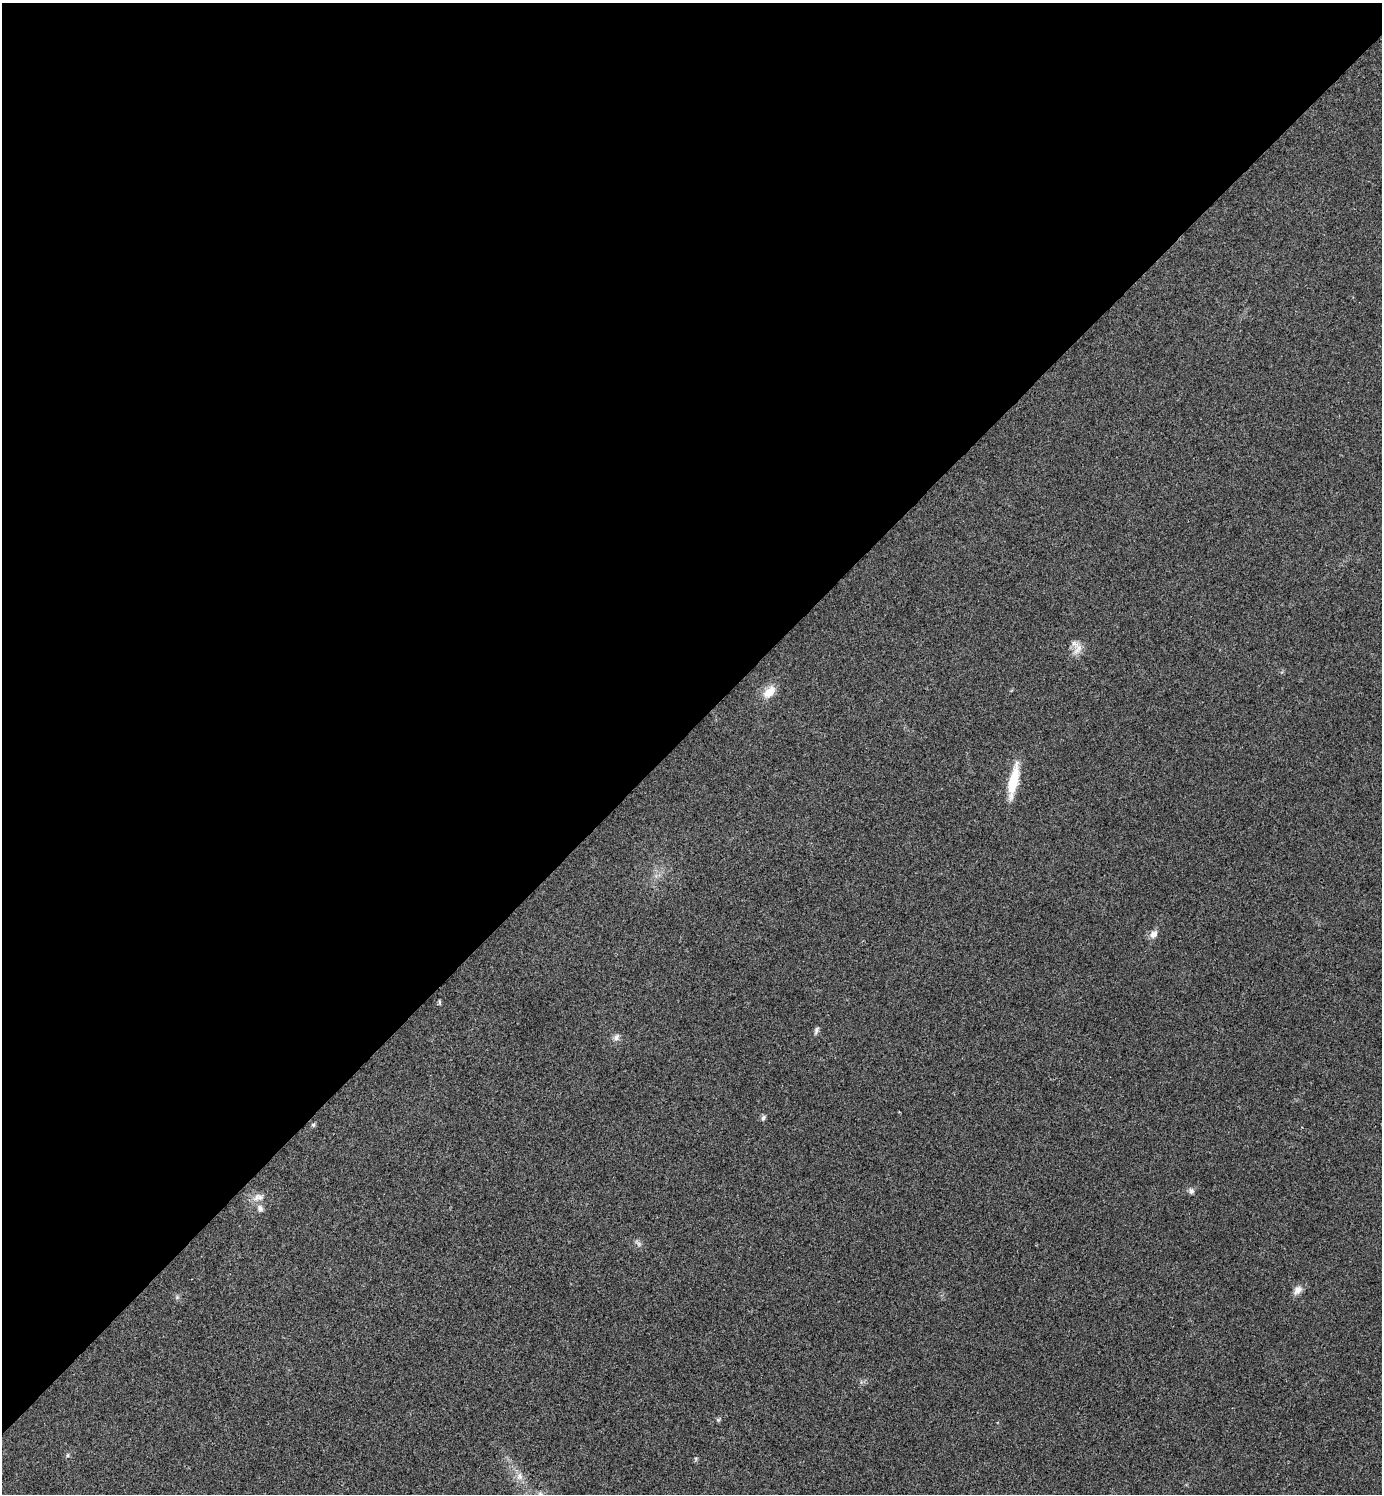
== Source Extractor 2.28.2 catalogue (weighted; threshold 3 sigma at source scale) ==
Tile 2 of 4 x 4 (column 2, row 1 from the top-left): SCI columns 1682-3061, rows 4483-5974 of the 5980 x 5981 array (HDU 1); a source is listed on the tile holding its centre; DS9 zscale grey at full resolution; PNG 1384 x 1496 px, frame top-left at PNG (2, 3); no overlay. Shown black and unused: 49% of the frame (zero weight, under 3 of 4 exposures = <1% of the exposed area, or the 3 px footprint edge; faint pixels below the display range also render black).
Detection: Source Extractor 2.28.2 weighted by HDU 2 'WHT'; one run over the whole footprint, this tile lists its part. Background 0.0281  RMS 0.0053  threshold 0.024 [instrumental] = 3 sigma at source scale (4.5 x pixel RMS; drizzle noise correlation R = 1.50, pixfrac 1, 0.05/0.05 arcsec/px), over >= 5 px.
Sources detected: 19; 1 too faint to see at this stretch — not listed; the other 18 listed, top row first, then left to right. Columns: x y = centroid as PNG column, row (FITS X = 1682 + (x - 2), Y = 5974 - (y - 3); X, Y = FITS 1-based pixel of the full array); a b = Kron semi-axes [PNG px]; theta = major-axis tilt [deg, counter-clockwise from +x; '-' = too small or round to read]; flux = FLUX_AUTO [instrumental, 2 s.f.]
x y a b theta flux
1078 649 18 8 50 4.3
769 692 19 11 43 6.9
1013 781 38 9 78 16
1154 934 11 8 47 3
439 1002 6 4 -89 0.68
816 1030 11 4 70 1.3
616 1037 10 7 51 2.1
763 1117 8 5 50 1.2
313 1125 6 5 - 0.83
1191 1191 8 7 - 1.5
260 1197 11 9 -7 3
260 1208 10 7 -51 2.1
1298 1290 12 9 49 3.4
177 1297 5 5 - 0.9
718 1420 6 5 - 0.78
68 1455 6 4 72 0.66
519 1476 11 8 86 3.1
540 1493 8 4 -58 1.2
Isophote crosses this tile's border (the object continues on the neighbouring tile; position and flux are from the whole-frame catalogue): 1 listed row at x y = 540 1493